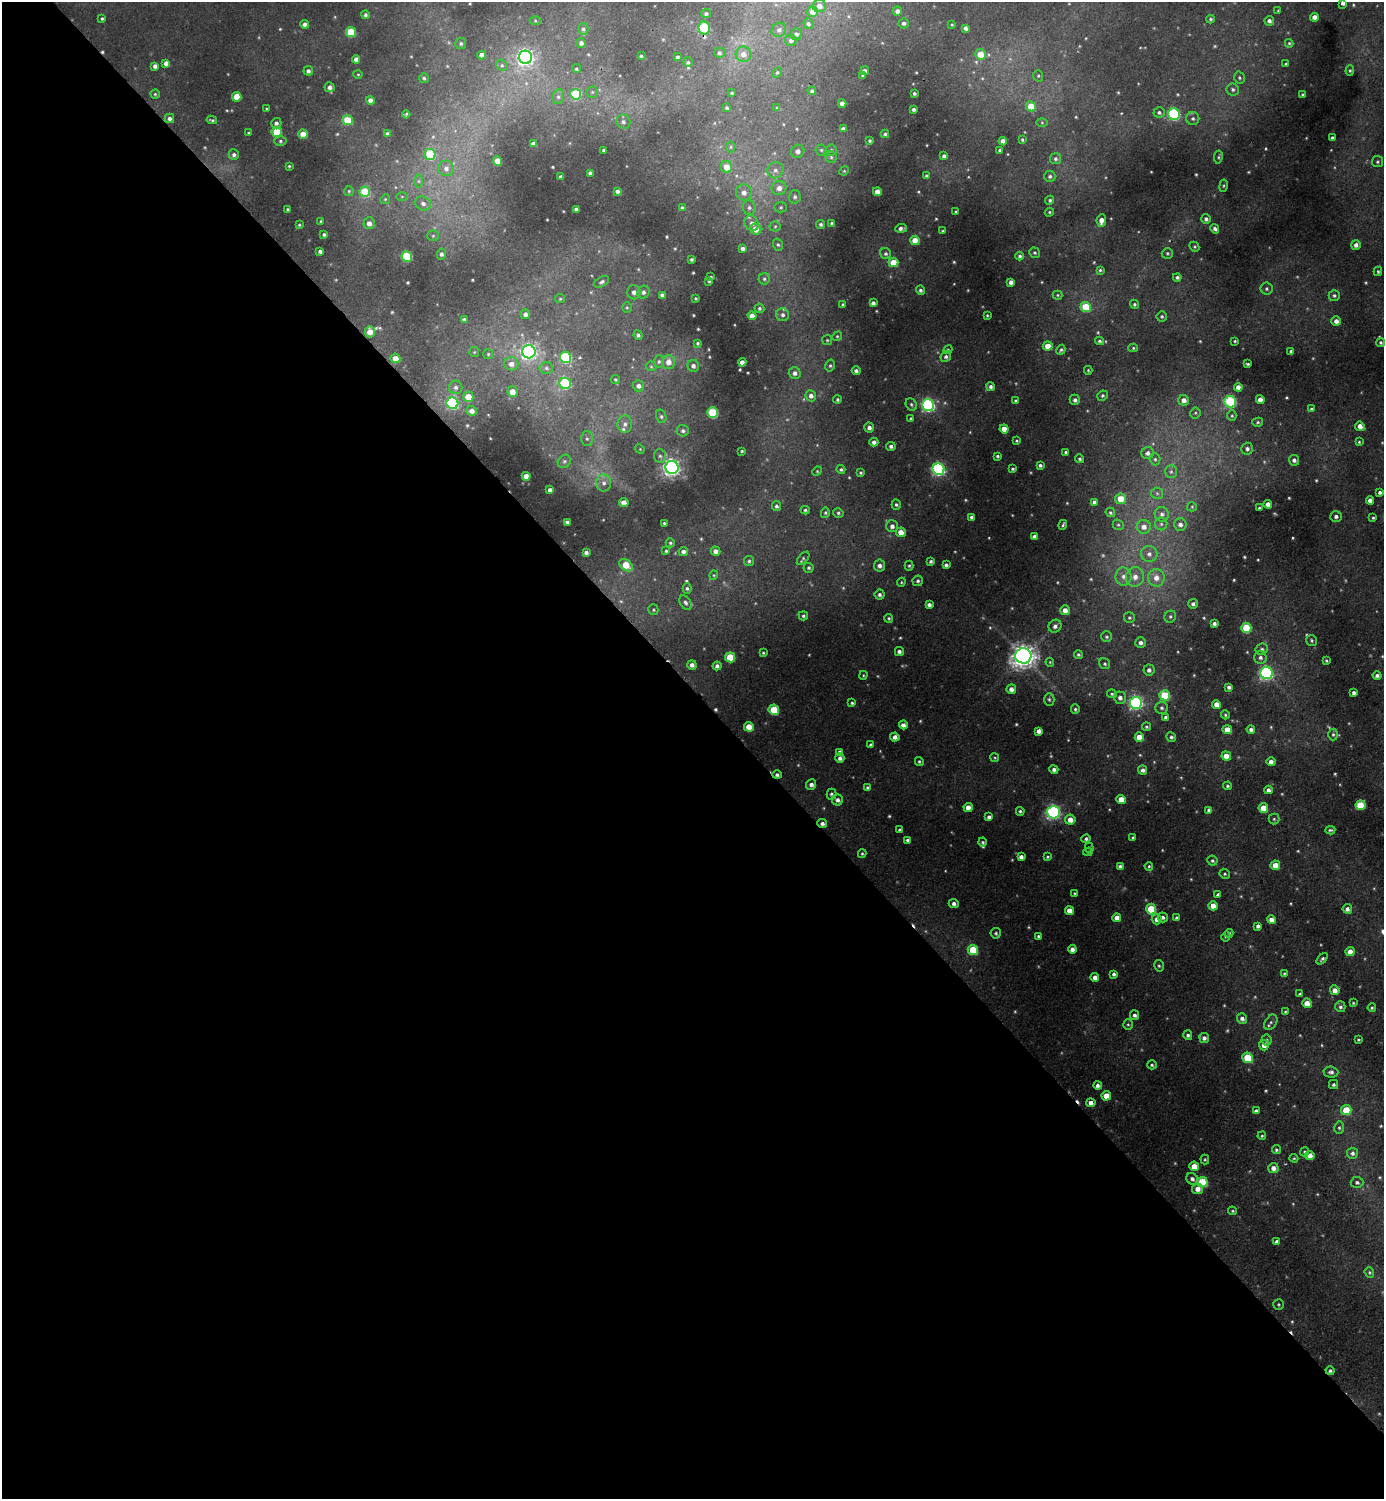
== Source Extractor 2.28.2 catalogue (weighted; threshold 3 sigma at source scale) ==
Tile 9 of 4 x 4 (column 1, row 3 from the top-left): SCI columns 164-1545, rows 1502-2998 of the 5996 x 5997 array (HDU 1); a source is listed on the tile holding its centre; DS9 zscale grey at full resolution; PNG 1386 x 1501 px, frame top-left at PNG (2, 2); each listed source drawn as its Kron ellipse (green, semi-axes under 4 px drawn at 4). Shown black and unused: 54% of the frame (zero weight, under 2 of 3 exposures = <1% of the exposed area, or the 3 px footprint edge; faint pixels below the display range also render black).
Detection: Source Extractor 2.28.2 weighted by HDU 2 'WHT'; one run over the whole footprint, this tile lists its part. Background 0.0503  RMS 0.0059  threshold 0.0264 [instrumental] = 3 sigma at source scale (4.5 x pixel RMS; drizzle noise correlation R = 1.50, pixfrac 1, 0.05/0.05 arcsec/px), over >= 5 px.
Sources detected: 606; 24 too faint to see at this stretch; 4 cosmic-ray / hot-pixel residue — neither listed nor drawn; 3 inside a brighter listed object's ellipse — not listed separately; of the other 575, all 500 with FLUX_AUTO >= 0.644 (the completeness limit of this list) listed and drawn (75 fainter detections not listed), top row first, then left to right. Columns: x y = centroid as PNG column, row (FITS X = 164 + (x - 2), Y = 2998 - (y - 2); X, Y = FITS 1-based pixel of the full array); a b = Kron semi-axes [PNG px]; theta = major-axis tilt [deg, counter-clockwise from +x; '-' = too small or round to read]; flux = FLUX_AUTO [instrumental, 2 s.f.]
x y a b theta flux
1343 3 4 4 - 2.3
819 6 6 6 - 3.9
813 11 5 5 - 7.9
897 11 4 4 - 2.6
1278 11 3 3 - 0.65
706 13 5 4 - 1.3
365 15 4 4 - 1.3
1314 17 4 4 - 3.6
102 18 4 3 - 0.9
1210 19 4 3 - 0.92
535 21 5 3 - 0.65
1269 21 5 4 - 2.2
904 23 5 5 - 1.7
305 24 4 4 - 3
808 24 5 5 - 1.6
952 24 4 3 - 0.66
704 28 6 5 - 39
965 28 4 4 - 2.3
583 29 6 5 - 1.4
779 30 7 6 - 2.2
351 32 5 5 - 22
796 34 6 5 - 1.7
791 40 6 5 - 2
461 43 5 5 - 1.4
581 43 5 4 - 2.1
1289 43 4 4 - 0.77
719 53 5 5 - 1.4
743 54 8 7 - 4.6
980 54 5 5 - 12
482 55 4 4 - 4.5
641 56 3 3 - 0.8
525 57 6 6 - 200
677 57 3 3 - 1.1
356 59 4 4 - 3.4
688 62 5 5 - 1
166 63 4 4 - 3.2
1286 64 3 3 - 0.89
502 65 6 5 - 1.3
155 66 4 4 - 2.4
576 69 5 4 - 0.93
1350 70 5 4 - 0.92
308 71 4 4 - 2.1
865 71 4 4 - 2.4
777 72 6 4 62 0.88
358 74 4 4 - 0.67
863 75 4 4 - 0.93
1038 76 6 4 -71 0.97
424 78 5 4 - 1.1
1239 78 6 5 - 1.1
330 87 5 5 - 2.7
1233 89 6 6 - 1.8
812 91 4 4 - 1.2
592 92 6 5 - 1
732 93 3 3 - 0.71
914 93 3 3 - 1.1
155 94 4 4 - 0.8
576 94 5 5 - 29
1303 95 3 3 - 1.1
237 97 5 4 - 12
558 97 7 6 - 1.8
370 100 4 4 - 4
842 103 4 4 - 3.5
1031 106 5 5 - 13
727 108 4 3 - 0.98
777 108 4 4 - 0.88
267 109 3 3 - 0.66
913 109 3 3 - 1.6
1159 112 5 5 - 1.5
406 114 4 3 - 0.74
1174 114 6 5 - 66
169 118 5 4 - 1.9
1193 118 6 6 - 1.7
212 120 5 2 - 0.91
347 120 5 5 - 21
623 122 7 6 - 2.1
1042 122 6 4 -1 0.82
276 123 5 5 - 1.8
843 129 4 4 - 2.7
277 132 5 5 - 25
248 133 4 3 - 0.68
303 134 4 4 - 9
387 134 3 3 - 1
885 134 4 4 - 0.97
1332 138 3 3 - 1.3
1022 140 4 3 - 0.89
280 141 6 5 - 1.3
870 141 3 3 - 1
1003 141 4 4 - 4.2
533 143 4 3 - 1.9
731 147 6 4 89 0.87
604 150 3 3 - 1
821 150 5 5 - 1.1
831 150 5 5 - 1.1
1000 150 3 3 - 1
798 151 7 6 - 3
430 154 5 5 - 31
234 155 5 5 - 1.8
944 156 4 4 - 1.8
831 157 6 5 - 1.4
1218 157 6 4 81 1
1055 159 5 5 - 1.5
498 161 4 4 - 9.9
1377 162 5 5 - 1.2
289 166 3 3 - 0.73
726 167 6 5 - 7.6
446 168 8 7 - 3.1
775 170 8 7 - 2.9
844 171 5 4 - 0.71
590 173 4 4 - 1.8
926 176 4 4 - 1
1050 176 5 5 - 1.5
561 177 4 3 - 1.8
419 181 6 4 -90 1
1224 186 6 3 81 0.76
779 188 7 7 - 4.5
349 191 5 5 - 0.88
617 191 4 3 - 1.8
365 192 5 5 - 27
744 192 8 8 - 4
877 192 4 4 - 4.6
402 197 6 4 0 0.75
795 197 7 6 - 1.9
385 199 5 4 - 0.88
1050 200 5 4 - 1.1
423 203 8 6 -25 3.1
749 207 7 6 - 2
781 207 6 5 - 1.1
682 208 3 3 - 0.81
287 209 3 3 - 0.69
576 209 4 3 - 1.8
956 212 3 3 - 0.79
1049 212 5 4 - 0.81
1206 219 5 5 - 1.7
1101 220 6 4 84 4.3
321 221 3 3 - 0.66
369 223 6 5 - 3.7
752 223 8 6 -57 3.2
832 223 4 3 - 1.2
821 224 4 4 - 1.4
299 225 4 4 - 0.85
775 226 5 5 - 1
901 228 6 3 6 2.1
756 229 6 5 - 6.9
1215 229 5 4 - 1.6
943 231 3 3 - 0.81
324 234 4 3 - 1.1
433 236 6 5 - 1.1
915 240 4 4 - 7.9
778 245 6 5 - 1.2
1356 245 5 4 - 2.7
1194 247 5 4 - 0.82
743 248 4 3 - 1.8
320 251 3 3 - 1.7
1035 253 5 5 - 0.98
1167 253 6 5 - 1
441 254 5 4 - 1.7
886 254 6 5 - 1.4
1020 256 4 4 - 1.3
407 257 5 5 - 35
692 259 3 3 - 1
893 262 5 4 - 13
1100 270 4 4 - 0.93
1378 271 4 3 - 0.87
711 277 3 3 - 0.91
1177 277 4 4 - 1.6
764 279 5 5 - 1.2
709 281 4 3 - 0.81
602 282 8 5 29 1.7
1011 282 4 4 - 2.5
1266 289 6 6 - 1.3
920 290 5 4 - 1.5
634 292 7 6 - 2.8
643 292 6 6 - 2.1
662 295 4 4 - 1.5
1058 295 5 4 - 0.76
1334 295 5 5 - 1.4
696 298 3 3 - 0.69
560 299 5 4 - 0.7
873 303 4 4 - 2.2
1134 304 5 4 - 1.1
843 305 3 3 - 0.83
1086 307 5 5 - 23
627 308 5 4 - 0.84
759 308 5 4 - 1.1
525 314 5 4 - 2.2
783 315 6 6 - 2.1
987 315 3 2 - 0.65
752 316 4 4 - 4
1162 316 5 5 - 1
464 319 4 3 - 1.6
1336 321 4 4 - 3.2
370 332 5 5 - 7.2
638 335 5 4 - 1.2
837 336 5 4 - 0.9
827 340 5 5 - 0.91
1099 341 4 4 - 1.1
1235 341 3 3 - 0.72
1381 342 4 4 - 1.1
698 343 4 4 - 0.92
1048 346 4 4 - 7.8
1133 348 5 4 - 0.77
948 350 4 4 - 0.69
1061 350 5 3 - 1.1
1291 351 3 3 - 1.2
474 352 5 5 - 0.7
529 352 7 6 - 170
488 354 5 5 - 0.85
946 357 5 5 - 1.7
395 358 5 5 - 6.1
566 358 6 5 - 46
659 361 6 5 - 1.2
668 362 7 6 - 5.2
742 362 4 4 - 3.7
511 364 7 6 - 4.2
1248 364 4 3 - 0.92
651 366 5 5 - 0.85
693 366 6 6 - 2.2
830 366 6 5 - 1.2
546 368 7 5 -3 1.5
1088 370 4 3 - 0.71
856 371 4 4 - 2
795 373 6 6 - 2.6
615 379 5 4 - 0.77
565 383 6 5 - 50
638 386 6 5 - 2.9
991 386 4 4 - 1.7
456 387 7 6 - 2
1238 387 4 4 - 3.4
512 392 5 5 - 6.2
811 396 5 5 - 2.9
1102 396 5 5 - 1.2
468 397 5 5 - 8.9
837 400 4 4 - 1
1075 400 5 5 - 2.1
1184 400 5 5 - 3.8
1260 400 4 4 - 4.7
1016 401 3 3 - 0.95
1230 402 6 5 - 61
452 403 6 6 - 73
911 404 6 5 - 1.2
928 405 6 6 - 110
1311 409 4 4 - 0.98
472 411 5 4 - 3.8
713 413 5 5 - 38
1195 413 5 5 - 1
1232 415 5 4 - 1
661 416 7 5 -75 1.3
911 418 4 3 - 0.74
1258 422 5 4 - 0.98
625 424 9 7 86 3
1360 426 5 4 - 4
869 427 5 4 - 2.5
1004 429 4 4 - 5.4
683 431 6 5 - 1.6
587 439 7 6 - 1.6
1016 441 3 3 - 0.67
874 442 4 4 - 2.5
1359 442 4 4 - 0.85
891 446 5 4 - 1.7
640 449 5 4 - 0.67
1247 449 6 6 - 2.1
742 451 3 3 - 0.7
1065 452 4 4 - 1
1148 453 6 6 - 2.5
660 456 7 6 - 1.8
997 456 3 3 - 0.97
1080 459 4 4 - 1.2
1155 459 6 5 - 1.1
1294 460 5 5 - 2.3
564 461 7 6 - 1.5
1040 465 4 4 - 1.5
672 468 6 6 - 240
841 469 4 4 - 1.2
938 469 6 6 - 110
1013 469 3 3 - 1
817 471 5 4 - 0.74
1171 471 6 5 - 1.5
861 473 4 3 - 0.88
526 476 4 4 - 5.1
604 483 8 7 - 3.2
550 490 4 4 - 2.5
1380 492 4 4 - 1.7
1157 493 6 5 - 1.3
1120 499 5 5 - 10
1370 500 4 4 - 4.1
1094 502 4 4 - 2.3
624 503 5 4 - 5.3
1268 504 4 4 - 4.2
896 505 5 4 - 1.1
776 506 5 4 - 1.5
1192 507 5 4 - 0.81
1259 508 3 3 - 0.88
805 510 4 3 - 1
1110 512 5 4 - 1
825 513 5 4 - 0.93
838 513 5 5 - 1.2
1162 514 7 7 - 2.3
1336 516 6 5 - 2
971 517 4 3 - 1.3
1373 518 3 3 - 0.82
567 522 4 3 - 1.7
664 523 3 3 - 0.73
1161 524 6 6 - 1.4
1180 524 6 6 - 2.7
1063 525 5 3 - 1
1118 525 6 5 - 0.98
892 526 6 6 - 2.9
1144 527 7 7 - 4.1
901 532 5 5 - 6.8
1034 537 4 4 - 2.5
670 543 4 4 - 0.97
666 551 4 3 - 0.91
683 551 5 4 - 2.3
715 551 5 4 - 3.1
586 552 4 3 - 1.7
1149 554 8 8 - 2.9
803 558 8 4 47 1.1
749 561 5 5 - 1.1
931 561 4 4 - 1.2
626 565 7 5 -42 13
946 565 4 4 - 1.8
879 566 6 5 - 2.6
909 566 5 4 - 0.93
809 568 5 5 - 1.1
714 575 4 4 - 0.67
1123 577 9 8 - 3.7
1135 577 10 9 - 5
1156 578 8 8 - 5.4
918 581 5 5 - 1.3
901 582 4 4 - 0.69
687 588 5 4 - 1.2
880 595 5 5 - 1.8
686 603 8 5 -56 1.7
1193 604 5 5 - 2
929 605 4 4 - 2.1
653 610 5 5 - 0.94
1065 610 5 4 - 4.7
803 616 4 4 - 1.1
1170 617 6 5 - 1.3
889 618 4 4 - 0.85
1129 618 5 5 - 1.1
1214 623 4 4 - 1.9
1055 626 7 6 - 2.4
1246 628 5 5 - 25
1107 637 5 5 - 1.2
1312 640 5 5 - 1
1140 643 5 5 - 2.5
1262 649 6 5 - 1.5
899 652 4 4 - 2
763 653 4 4 - 0.77
1078 655 4 4 - 1.2
1023 656 8 7 - 570
730 657 5 5 - 20
1260 657 6 6 - 2.1
1326 661 3 3 - 0.76
1050 662 4 4 - 0.64
1105 664 6 5 - 1.2
692 665 5 4 - 2.6
717 666 4 4 - 1.8
1149 670 5 5 - 2.4
1266 673 6 6 - 120
863 675 4 3 - 0.68
1377 675 4 4 - 1.9
1229 687 4 3 - 1.6
1011 689 5 4 - 3.5
1354 693 4 3 - 1.8
1112 694 5 4 - 0.96
1165 695 5 5 - 31
1120 698 6 5 - 2.6
1049 699 6 5 - 1.2
852 703 4 3 - 1
1136 703 6 6 - 140
1216 704 4 4 - 4.3
1162 708 6 6 - 1.6
1075 709 5 4 - 1.1
774 710 5 5 - 21
1225 715 4 4 - 0.79
1165 718 4 3 - 1.8
903 725 4 4 - 2.6
749 727 5 4 - 9.5
1146 727 4 4 - 1
1251 729 4 4 - 2
1227 730 4 4 - 7
1039 731 4 4 - 3.1
1333 734 6 4 89 1.2
895 737 4 4 - 2.9
1139 737 5 4 - 11
1171 737 5 4 - 1.2
871 745 4 3 - 1.8
839 752 4 3 - 1.7
1226 756 5 4 - 6.6
840 758 4 4 - 2.4
995 758 4 3 - 0.67
919 761 5 4 - 0.96
1271 762 4 4 - 3.3
1054 769 4 4 - 2.2
1143 770 5 4 - 2.2
777 775 4 4 - 1.5
811 784 5 5 - 2.6
1227 786 4 4 - 1.1
868 788 4 4 - 1.3
1268 790 4 4 - 2.3
831 794 5 5 - 1.4
1121 799 5 4 - 7.8
837 800 5 5 - 2.3
1360 805 5 5 - 24
968 808 4 4 - 5.8
1263 808 5 4 - 11
1209 810 4 4 - 1.8
1020 811 4 4 - 1.1
1054 812 6 6 - 150
989 817 4 4 - 1.8
1274 819 5 5 - 1
1070 820 5 5 - 5.7
822 823 5 4 - 2.1
900 830 4 3 - 1.4
1330 830 5 3 - 1.1
1133 838 3 3 - 0.81
1086 839 4 4 - 1.4
907 840 3 3 - 1.1
983 842 4 4 - 1
1089 848 5 4 - 0.67
1088 852 5 4 - 0.78
862 854 4 3 - 0.75
1021 857 4 4 - 2.4
1047 857 4 4 - 0.91
1212 861 5 5 - 1.3
1275 865 5 4 - 9.9
1149 866 4 3 - 0.77
1120 867 4 3 - 1.7
1225 874 5 4 - 1
1074 893 4 3 - 0.67
1218 894 4 3 - 1.9
954 904 5 4 - 2
1213 906 5 4 - 6.4
1151 909 5 5 - 21
1347 909 5 4 - 2.4
1069 911 4 4 - 6.1
1163 917 5 5 - 1.6
1117 918 4 4 - 4.1
1177 918 4 3 - 1.7
1157 919 5 5 - 3.7
1271 920 4 4 - 4.1
1258 926 4 4 - 2
996 933 5 5 - 1.1
1229 933 4 4 - 1.2
1226 936 5 3 - 0.85
1038 937 4 3 - 1.1
1072 949 4 4 - 2.8
973 950 5 5 - 22
1350 952 4 4 - 5.8
1322 959 7 4 46 1.3
1159 966 6 4 -74 1
1114 974 4 4 - 1.7
1284 974 4 3 - 0.77
1095 977 4 4 - 3.4
1335 990 5 4 - 4.1
1300 994 4 4 - 0.84
1307 1003 5 4 - 7.9
1353 1003 3 3 - 0.68
1340 1007 5 5 - 1.6
1372 1008 4 4 - 0.98
1285 1012 4 3 - 0.78
1134 1015 5 4 - 1.9
1242 1019 5 5 - 2.3
1271 1022 8 5 55 1.5
1128 1024 5 5 - 0.95
1188 1035 5 4 - 1.6
1204 1038 5 5 - 2.3
1358 1039 3 3 - 0.73
1267 1040 5 5 - 1.4
1264 1045 5 5 - 3.7
1247 1058 5 5 - 23
1152 1065 5 4 - 1
1331 1072 7 5 -4 2.1
1098 1085 4 4 - 2.1
1333 1085 4 4 - 1.4
1106 1096 4 4 - 8.5
1091 1103 4 4 - 3.7
1346 1110 5 5 - 20
1256 1111 4 4 - 1.9
1339 1128 6 5 - 1.1
1262 1136 4 3 - 0.73
1276 1150 4 4 - 1.1
1305 1152 4 4 - 1
1352 1153 5 5 - 2
1310 1156 4 4 - 6.2
1294 1158 4 4 - 0.75
1205 1159 5 4 - 0.79
1194 1166 5 4 - 9.1
1273 1168 5 5 - 4.1
1192 1179 6 5 - 2.2
1202 1182 5 5 - 32
1357 1182 6 5 - 1.5
1198 1189 5 5 - 5.2
1232 1211 4 3 - 0.73
1277 1242 4 4 - 2
1369 1273 6 4 -71 0.92
1279 1304 5 5 - 0.87
1330 1371 4 4 - 1.3
Overlapping masked pixels (flux is a lower limit): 4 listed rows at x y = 704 28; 777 775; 822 823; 1330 1371
Isophote crosses this tile's border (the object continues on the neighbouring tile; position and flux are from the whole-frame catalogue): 1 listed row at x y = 1343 3